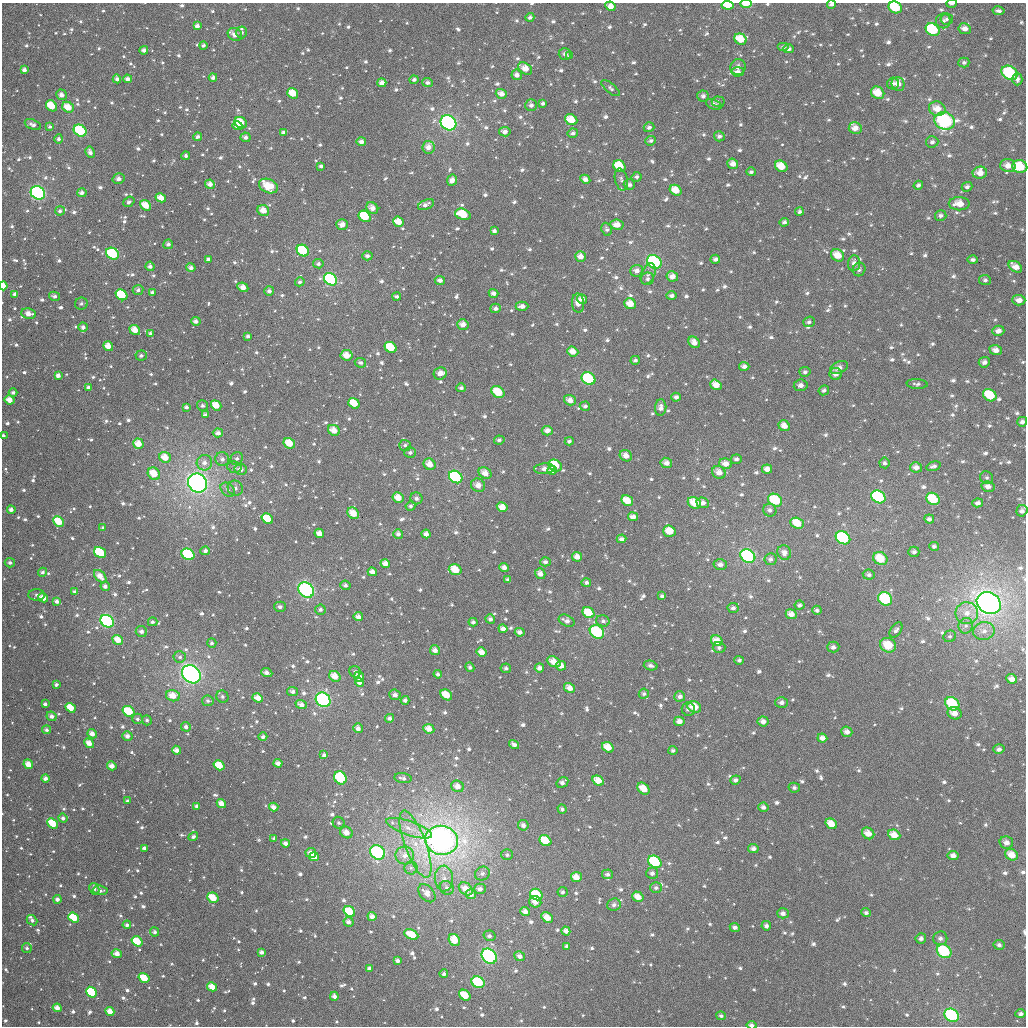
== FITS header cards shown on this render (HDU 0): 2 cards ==
NAXIS1  =                 1024
NAXIS2  =                 1024

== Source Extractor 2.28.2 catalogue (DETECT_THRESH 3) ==
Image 1024 x 1024 px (HDU 0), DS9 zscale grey, 1 PNG px = 1 image px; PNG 1028 x 1028 px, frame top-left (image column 1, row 1024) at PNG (2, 3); each listed source drawn as its Kron ellipse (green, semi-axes under 4 px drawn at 4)
Background 990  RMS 38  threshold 115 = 3 sigma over >= 5 px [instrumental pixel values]
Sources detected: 1178; of the 1178, the 500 brightest by FLUX_AUTO listed and drawn (678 fainter detections omitted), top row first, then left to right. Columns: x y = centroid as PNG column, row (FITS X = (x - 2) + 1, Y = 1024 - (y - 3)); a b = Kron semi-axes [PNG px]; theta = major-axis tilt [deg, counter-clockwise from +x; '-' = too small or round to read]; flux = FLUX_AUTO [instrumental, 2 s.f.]
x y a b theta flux
746 4 6 3 1 3.9e+04
831 4 4 3 - 9.5e+03
952 4 5 2 - 8.3e+03
728 5 6 4 -4 6.5e+04
610 6 5 4 - 2.1e+04
895 7 7 5 -26 1.0e+05
998 11 6 4 -11 7.7e+03
530 17 4 4 - 8.1e+03
947 19 6 6 - 6.7e+03
943 21 7 7 - 8.8e+03
197 26 4 4 - 1.2e+04
965 29 6 5 - 1.7e+04
933 30 7 6 - 1.8e+05
241 32 6 5 - 7.7e+03
235 34 7 6 - 2.3e+04
740 39 6 5 - 5.2e+04
203 45 4 4 - 6.8e+03
783 47 6 4 0 6.6e+03
789 49 5 4 - 9.1e+03
144 50 4 4 - 1.1e+04
565 54 6 5 - 9.8e+03
570 56 4 4 - 8.2e+03
964 63 5 5 - 7.6e+03
738 67 8 7 - 1.4e+04
525 68 8 5 -33 3.1e+04
24 70 4 4 - 1.2e+04
738 72 6 4 5 1.3e+04
1009 73 8 6 -30 1.4e+05
517 75 5 5 - 1.4e+04
213 77 4 4 - 9.2e+03
117 79 4 4 - 9.9e+03
127 79 4 4 - 1.2e+04
1017 79 6 5 - 8.8e+03
414 80 4 4 - 8.1e+03
382 83 4 4 - 1.6e+04
427 83 5 4 - 8.1e+03
893 84 6 6 - 9.7e+03
898 84 7 6 - 2.2e+04
611 88 11 5 -39 7.3e+03
293 93 6 5 - 4.8e+04
878 93 7 6 - 4.9e+04
501 94 6 4 -19 1.7e+04
61 95 5 5 - 1.3e+04
703 96 6 5 - 8.5e+03
718 102 6 5 - 6.4e+03
543 103 4 4 - 6.7e+03
714 104 8 5 -21 9.7e+03
531 105 6 6 - 1.0e+04
51 106 6 5 - 5.9e+04
68 107 6 5 - 4.1e+04
937 109 8 7 - 3.2e+04
571 120 6 5 - 4.8e+04
945 121 10 8 -17 2.9e+05
241 123 7 5 -30 5.2e+04
448 123 8 7 - 4.3e+05
33 125 8 5 -21 1.1e+04
237 126 5 4 - 1.4e+04
50 127 4 3 - 6.4e+03
649 127 5 5 - 9.0e+03
855 128 6 6 - 2.1e+04
80 131 7 5 -35 1.4e+05
284 132 4 3 - 8.0e+03
505 132 5 5 - 1.3e+04
573 133 5 4 - 8.4e+03
719 136 5 5 - 9.1e+03
198 137 4 4 - 8.0e+03
246 137 5 5 - 9.7e+03
59 139 4 4 - 8.1e+03
651 141 5 4 - 7.7e+03
361 142 5 4 - 1.3e+04
932 142 6 5 - 7.4e+03
428 147 6 6 - 1.9e+04
90 152 6 4 -62 1.2e+04
186 156 4 4 - 7.2e+03
733 164 5 5 - 1.7e+04
321 166 3 3 - 7.4e+03
619 166 6 5 - 7.3e+04
781 166 6 5 - 4.6e+04
1008 166 8 6 -11 2.5e+04
1020 167 7 6 - 7.8e+04
751 172 4 4 - 6.4e+03
980 173 7 6 - 2.6e+04
637 177 5 4 - 6.9e+03
118 179 6 5 - 1.2e+04
585 179 5 4 - 1.4e+04
452 180 6 5 - 1.6e+04
621 180 11 6 -77 9.3e+03
210 184 5 4 - 1.5e+04
629 185 6 5 - 9.9e+03
918 185 5 4 - 7.4e+03
268 186 10 7 -23 6.8e+04
967 187 5 4 - 8.3e+03
676 190 6 5 - 3.8e+04
38 193 7 6 - 3.9e+05
82 193 5 4 - 1.2e+04
161 198 5 4 - 2.9e+04
129 202 6 4 40 6.9e+03
959 204 10 6 0 3.7e+04
146 205 6 4 -38 4.1e+04
426 205 8 4 24 1.2e+04
372 208 6 5 - 1.8e+04
60 211 5 4 - 8.4e+03
263 211 6 5 - 2.9e+04
799 212 4 4 - 7.3e+03
463 214 8 5 -19 8.2e+04
941 215 6 5 - 8.9e+03
365 216 6 5 - 9.8e+04
398 222 5 5 - 3.5e+04
784 222 4 4 - 7.1e+03
342 225 5 5 - 2.0e+04
617 225 7 5 -7 2.0e+04
607 229 7 5 -68 7.3e+03
494 231 4 3 - 7.2e+03
168 244 5 4 - 8.9e+03
303 251 6 5 - 1.5e+05
112 254 7 5 -34 1.3e+05
838 255 7 6 - 4.0e+04
367 256 5 4 - 8.6e+03
580 256 6 5 - 2.1e+04
208 259 4 4 - 9.7e+03
715 259 5 4 - 1.0e+04
973 260 5 4 - 7.5e+03
654 262 8 6 -38 2.6e+05
854 263 8 6 84 1.4e+04
318 264 5 4 - 7.2e+03
150 266 5 4 - 1.0e+04
1015 267 7 5 -35 2.2e+04
191 268 5 4 - 1.1e+04
859 269 7 6 - 7.3e+03
637 271 6 6 - 1.5e+04
648 274 11 6 66 1.1e+04
672 276 6 5 - 1.9e+04
331 279 7 5 -37 3.9e+05
647 279 6 6 - 6.7e+03
440 280 5 4 - 1.2e+04
985 280 6 5 - 6.5e+03
300 282 5 4 - 6.3e+03
3 286 4 3 - 3.0e+04
243 287 6 4 -25 2.2e+04
138 290 5 5 - 7.7e+03
269 291 5 4 - 9.7e+03
152 292 4 3 - 7.8e+03
494 293 5 4 - 1.1e+04
15 294 4 4 - 1.2e+04
121 295 6 5 - 1.2e+05
54 296 5 4 - 6.9e+03
397 296 4 3 - 7.0e+03
672 296 5 4 - 8.1e+03
582 299 5 4 - 1.7e+04
1019 300 6 5 - 2.0e+04
578 303 9 6 -84 2.1e+04
81 304 6 6 - 7.4e+03
630 304 6 5 - 3.1e+04
522 306 6 4 -1 1.3e+04
496 308 5 5 - 1.1e+04
29 314 8 5 -8 2.2e+04
196 321 5 4 - 1.1e+04
809 322 6 5 - 7.1e+03
463 324 6 5 - 2.0e+04
83 327 4 4 - 9.2e+03
135 330 5 4 - 3.1e+04
998 331 6 5 - 1.5e+04
151 334 4 3 - 8.7e+03
248 336 4 3 - 7.2e+03
694 342 6 5 - 1.9e+04
108 346 5 4 - 2.5e+04
391 347 6 5 - 7.9e+04
996 350 6 5 - 1.6e+04
573 351 6 5 - 2.5e+04
347 355 6 5 - 3.2e+04
141 356 5 5 - 7.8e+03
635 360 4 4 - 6.4e+03
984 362 5 5 - 1.1e+04
360 363 6 5 - 7.5e+03
744 366 5 4 - 1.1e+04
839 368 9 6 25 1.5e+04
805 372 5 5 - 7.2e+03
440 373 6 6 - 1.7e+04
836 374 6 6 - 1.5e+04
58 375 4 4 - 1.2e+04
588 379 7 6 - 1.3e+05
917 384 10 5 -4 7.4e+03
716 385 6 5 - 2.8e+04
801 385 7 6 - 1.2e+04
88 388 4 4 - 9.7e+03
461 388 5 4 - 8.3e+03
824 390 5 4 - 7.3e+03
498 392 7 5 -36 6.2e+04
13 393 4 4 - 6.7e+03
990 395 7 5 -34 9.6e+04
676 397 5 4 - 1.0e+04
9 400 5 4 - 2.4e+04
570 400 6 5 - 1.9e+04
354 403 6 5 - 5.2e+04
216 405 5 4 - 4.1e+04
202 406 5 5 - 6.5e+03
585 406 5 4 - 8.7e+03
186 407 4 3 - 7.6e+03
661 408 8 5 84 1.5e+04
205 415 4 3 - 9.2e+03
1022 422 5 5 - 8.7e+03
784 426 6 5 - 2.1e+04
334 430 6 5 - 2.9e+04
547 431 5 5 - 1.6e+04
218 433 5 4 - 1.3e+04
3 436 3 3 - 8.4e+03
499 440 5 4 - 7.3e+03
569 441 4 4 - 6.4e+03
289 443 6 5 - 4.4e+04
138 444 5 5 - 3.4e+04
405 445 6 5 - 7.5e+03
410 453 6 5 - 7.5e+03
626 456 6 5 - 2.1e+04
165 457 6 5 - 3.7e+04
222 459 7 6 - 1.2e+04
237 459 6 6 - 7.7e+03
736 459 5 5 - 7.6e+03
204 463 8 7 - 1.5e+04
666 463 6 5 - 1.6e+04
884 463 5 5 - 6.4e+03
430 464 6 5 - 2.6e+04
726 464 6 5 - 2.2e+04
555 465 7 5 -32 7.9e+04
933 466 7 4 16 8.1e+03
234 467 7 5 -16 6.3e+03
916 467 6 5 - 1.6e+04
241 469 6 5 - 1.5e+04
544 469 10 5 4 1.6e+04
767 469 5 4 - 1.8e+04
552 470 4 4 - 1.8e+04
719 472 7 6 - 2.3e+04
485 473 7 5 -34 2.3e+04
154 474 7 5 -45 5.0e+04
456 477 7 6 - 2.6e+05
987 478 7 6 - 6.4e+03
198 483 10 9 - 9.8e+05
478 485 7 6 - 2.3e+04
988 486 6 5 - 1.4e+04
235 488 8 7 - 1.1e+04
228 490 8 6 -43 1.1e+04
878 497 7 6 - 2.7e+05
398 498 5 5 - 2.9e+04
416 498 6 6 - 8.9e+03
933 499 7 6 - 7.0e+04
775 500 7 6 - 8.4e+04
627 501 6 5 - 4.6e+04
694 503 7 5 -29 4.8e+04
703 503 6 5 - 1.6e+04
978 503 5 4 - 1.1e+04
411 506 5 4 - 6.5e+03
502 507 5 4 - 2.8e+04
11 510 4 4 - 1.0e+04
770 510 7 6 - 8.8e+03
1022 511 6 5 - 1.1e+04
353 513 6 5 - 3.7e+04
633 517 5 4 - 1.5e+04
267 519 6 5 - 6.2e+04
929 519 5 4 - 8.9e+03
59 521 6 5 - 5.9e+04
797 523 7 5 -22 5.1e+04
103 528 4 3 - 6.4e+03
669 531 6 5 - 4.2e+04
319 533 5 4 - 2.0e+04
398 534 5 5 - 1.1e+04
426 534 4 4 - 1.3e+04
843 538 8 6 -32 2.4e+05
621 539 5 4 - 9.1e+03
934 546 5 4 - 6.8e+03
205 551 5 4 - 7.7e+03
784 552 7 7 - 1.7e+04
914 552 5 5 - 7.8e+03
100 553 6 5 - 1.5e+05
188 554 7 5 -28 1.4e+05
748 556 8 6 -31 4.2e+05
577 557 5 5 - 2.1e+04
880 558 7 6 - 5.7e+04
770 559 6 6 - 9.0e+03
545 562 5 4 - 8.7e+03
10 563 5 4 - 7.9e+03
385 564 5 4 - 2.0e+04
720 564 7 5 3 1.3e+04
504 567 5 4 - 1.4e+04
455 570 6 5 - 4.9e+04
43 572 4 4 - 8.0e+03
372 572 5 4 - 1.7e+04
540 574 5 5 - 1.7e+04
869 575 6 5 - 8.5e+03
100 576 7 4 -46 2.4e+04
508 580 4 3 - 8.4e+03
586 582 5 4 - 7.8e+03
345 585 5 5 - 8.0e+03
105 586 5 4 - 1.0e+04
306 590 8 7 - 3.6e+05
75 591 4 4 - 7.1e+03
36 595 8 5 -1 8.2e+03
662 596 4 3 - 7.2e+03
43 598 5 4 - 3.1e+04
885 599 7 6 - 1.3e+05
57 601 4 4 - 1.1e+04
989 603 12 10 -31 1.6e+06
799 605 5 4 - 7.5e+03
280 607 6 5 - 9.2e+03
733 608 5 5 - 9.0e+03
320 610 5 5 - 7.3e+03
817 610 5 4 - 6.5e+03
588 613 6 5 - 5.9e+04
967 613 11 11 - 3.2e+04
791 614 5 4 - 2.0e+04
358 617 5 4 - 1.3e+04
490 619 5 4 - 9.2e+03
107 621 7 5 -38 4.8e+05
567 621 8 5 -25 1.4e+04
603 621 7 5 -16 7.1e+03
153 622 5 4 - 6.9e+03
473 622 4 4 - 7.8e+03
966 626 8 7 - 1.1e+04
503 629 4 4 - 1.5e+04
896 630 8 5 56 8.5e+03
141 631 6 5 - 1.2e+04
984 631 11 9 10 2.2e+04
520 632 5 4 - 1.2e+04
597 632 8 6 -37 1.5e+05
950 636 6 5 - 6.5e+03
118 640 6 4 -35 3.6e+04
717 641 6 5 - 3.5e+04
212 643 5 4 - 7.0e+03
888 645 8 7 - 5.5e+04
719 647 6 5 - 7.8e+03
833 647 6 5 - 1.0e+04
435 650 5 5 - 1.5e+04
481 652 5 4 - 2.1e+04
180 657 6 5 - 7.6e+03
739 660 5 4 - 7.1e+03
554 662 7 5 -24 2.7e+04
561 666 5 5 - 2.0e+04
651 666 7 4 -15 9.4e+03
470 667 5 4 - 7.2e+03
506 668 5 5 - 8.0e+03
539 668 4 4 - 1.4e+04
355 672 6 5 - 6.6e+03
267 673 6 3 -22 1.3e+04
191 674 10 8 -42 7.2e+05
438 674 4 4 - 8.3e+03
335 676 6 5 - 3.0e+04
359 677 5 5 - 2.5e+04
1011 679 5 4 - 1.6e+04
360 682 4 4 - 1.2e+04
56 685 3 3 - 7.5e+03
570 688 6 4 -32 2.1e+04
292 691 5 4 - 7.9e+03
644 694 5 5 - 6.7e+03
395 695 5 5 - 1.1e+04
446 695 6 5 - 4.8e+04
173 696 7 5 -15 3.7e+04
680 696 5 5 - 1.1e+04
222 697 6 6 - 6.6e+03
258 698 5 4 - 2.3e+04
323 700 8 7 - 3.5e+05
405 700 4 4 - 9.0e+03
208 701 6 5 - 7.1e+03
782 702 6 5 - 1.1e+04
45 704 4 3 - 6.5e+03
952 704 7 6 - 1.3e+05
301 705 6 4 -21 1.5e+04
694 707 7 5 -25 4.2e+04
71 708 5 4 - 4.3e+04
688 709 7 6 - 9.7e+03
129 711 6 5 - 7.3e+04
955 713 7 6 - 2.1e+04
52 716 5 5 - 1.1e+04
389 718 4 4 - 8.8e+03
137 719 5 5 - 7.0e+03
147 720 5 4 - 6.5e+03
679 721 5 4 - 1.6e+04
763 721 5 5 - 1.6e+04
186 727 5 4 - 9.1e+03
358 728 5 4 - 1.3e+04
429 729 5 4 - 2.2e+04
47 730 4 4 - 7.3e+03
847 732 5 5 - 1.4e+04
92 734 5 4 - 1.8e+04
127 736 5 5 - 1.4e+04
263 737 4 4 - 8.2e+03
822 738 5 4 - 1.7e+04
89 743 5 4 - 2.5e+04
514 745 5 4 - 1.0e+04
608 747 6 5 - 3.8e+04
999 749 5 5 - 9.8e+03
176 750 5 4 - 1.6e+04
673 750 4 4 - 6.7e+03
324 755 4 4 - 7.5e+03
278 763 4 4 - 1.5e+04
28 764 5 4 - 2.8e+04
219 765 6 4 -34 5.1e+04
112 766 5 4 - 1.8e+04
45 778 4 4 - 1.1e+04
340 778 7 6 - 1.4e+05
403 778 8 5 -9 9.5e+03
736 780 5 4 - 9.8e+03
598 781 6 4 -29 3.4e+04
562 782 6 5 - 1.2e+04
457 786 6 5 - 2.0e+04
794 788 5 5 - 7.5e+03
643 789 7 5 -43 4.1e+04
127 801 4 3 - 6.4e+03
221 804 5 4 - 2.1e+04
197 806 4 3 - 9.2e+03
274 807 5 4 - 1.5e+04
763 807 5 4 - 1.1e+04
562 809 5 4 - 6.7e+03
63 818 5 4 - 8.5e+03
53 823 6 4 -40 7.7e+04
339 823 6 5 - 7.0e+03
831 824 6 5 - 3.5e+04
523 825 5 5 - 1.1e+04
409 828 24 7 -19 3.8e+04
346 832 6 5 - 2.2e+04
868 833 6 5 - 2.4e+04
894 835 6 5 - 3.1e+04
193 837 5 4 - 6.4e+03
274 838 3 3 - 7.0e+03
441 840 16 14 -16 1.9e+06
545 841 6 5 - 7.4e+04
1006 842 7 6 - 1.4e+04
285 843 4 4 - 1.2e+04
415 844 35 10 -70 9.2e+04
144 848 4 3 - 9.0e+03
753 848 5 4 - 1.2e+04
378 852 8 6 -43 2.5e+05
311 853 5 5 - 1.7e+04
405 855 9 9 - 2.5e+04
507 855 5 5 - 6.4e+03
953 855 5 4 - 1.3e+04
1012 855 7 5 -29 3.3e+04
314 857 5 4 - 3.9e+04
655 862 7 5 -39 1.9e+05
411 868 6 6 - 8.7e+03
482 873 8 6 28 9.4e+03
652 873 6 6 - 1.1e+04
608 874 5 5 - 8.7e+03
576 877 5 5 - 2.9e+04
444 879 13 9 -88 2.4e+04
447 888 7 6 - 1.1e+04
656 888 6 5 - 7.6e+03
94 889 6 5 - 7.4e+03
466 889 8 5 -37 3.0e+04
480 889 6 5 - 1.1e+04
100 890 7 5 -5 1.0e+04
563 892 5 5 - 7.2e+03
427 893 10 7 -49 2.1e+04
471 894 5 5 - 1.4e+04
536 895 6 5 - 8.6e+04
638 897 6 5 - 2.8e+04
213 898 6 5 - 5.3e+04
57 899 4 4 - 1.0e+04
535 902 6 5 - 2.0e+04
614 905 7 6 - 1.1e+04
525 911 5 4 - 1.3e+04
349 912 6 5 - 7.8e+04
783 913 6 5 - 1.1e+04
866 913 5 4 - 6.8e+03
372 916 5 4 - 1.5e+04
74 918 6 4 -37 8.6e+04
547 918 6 4 -33 3.0e+04
32 920 6 4 -40 6.6e+03
348 922 5 4 - 1.2e+04
127 925 4 3 - 7.5e+03
766 926 5 4 - 9.4e+03
735 927 5 4 - 1.0e+04
566 931 4 4 - 1.4e+04
155 932 5 4 - 7.8e+03
411 935 7 4 -27 5.0e+04
489 936 6 5 - 7.8e+03
921 938 5 5 - 7.6e+03
940 938 7 7 - 1.0e+04
454 940 6 5 - 4.6e+04
137 941 6 4 -36 6.6e+04
999 945 5 5 - 8.1e+03
567 946 4 3 - 6.6e+03
27 948 5 5 - 6.5e+03
944 951 8 6 -34 1.7e+05
261 952 4 4 - 9.6e+03
117 954 5 4 - 1.8e+04
489 956 8 6 -44 3.1e+05
520 956 5 5 - 1.4e+04
397 961 4 3 - 9.4e+03
369 968 4 3 - 8.1e+03
444 974 4 4 - 8.0e+03
144 978 6 4 -33 6.1e+04
478 982 7 5 -28 1.6e+05
212 987 5 4 - 3.2e+04
92 992 6 4 -41 1.6e+05
465 995 6 5 - 5.6e+04
334 996 4 4 - 1.1e+04
57 1008 4 4 - 2.0e+04
110 1011 5 4 - 2.6e+04
1021 1014 5 4 - 8.4e+03
952 1015 8 6 -32 2.9e+05
721 1016 4 4 - 6.5e+03
751 1025 5 3 - 1.0e+04
At the frame edge (FLAGS 8, measured only in part): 10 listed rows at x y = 746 4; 831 4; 952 4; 728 5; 610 6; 895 7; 3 286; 3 436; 989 603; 751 1025
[678 fainter detections neither listed nor drawn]

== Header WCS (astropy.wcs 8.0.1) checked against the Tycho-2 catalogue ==
Header WCS as astropy/WCSLIB reads it (applying the file's SIP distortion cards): RA---TAN-SIP/DEC--TAN-SIP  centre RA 22:24:12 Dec +69:59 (336.05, +69.98 deg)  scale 8.66 arcsec/px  FOV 147.9' x 147.9'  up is +178 deg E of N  parity flipped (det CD > 0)
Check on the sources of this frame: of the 60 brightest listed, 59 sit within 12.7 arcsec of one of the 180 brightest Tycho-2 stars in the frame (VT <= 10.94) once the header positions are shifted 5.33 arcsec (4.34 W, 3.09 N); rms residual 4.22 arcsec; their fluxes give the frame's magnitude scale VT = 21.55 - 2.5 log10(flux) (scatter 0.39 mag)
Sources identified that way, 362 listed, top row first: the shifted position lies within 12.7 arcsec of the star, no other Tycho-2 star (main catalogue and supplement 1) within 25.4 arcsec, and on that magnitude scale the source's flux lands within +1.5 / -3 mag of the star's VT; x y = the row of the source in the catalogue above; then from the Tycho-2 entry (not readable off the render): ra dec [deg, ICRS J2000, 3 dp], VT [Tycho-2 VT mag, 2 dp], TYC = Tycho-2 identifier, HIP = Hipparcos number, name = IAU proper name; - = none
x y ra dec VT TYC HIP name
831 4 334.032 +68.721 11.98 4463-677-1 - -
728 5 334.718 +68.737 10.60 4463-1259-1 - -
610 6 335.495 +68.752 10.16 4463-937-1 - -
895 7 333.607 +68.720 9.15 4463-553-1 - -
998 11 332.920 +68.709 12.91 4463-1793-1 - -
530 17 336.029 +68.784 11.88 4476-365-1 - -
947 19 333.262 +68.737 12.19 4463-743-1 - -
197 26 338.243 +68.813 11.08 4476-400-1 - -
965 29 333.140 +68.759 11.58 4463-651-1 - -
933 30 333.349 +68.767 9.00 4463-609-1 - -
241 32 337.948 +68.829 11.76 4476-646-1 - -
235 34 337.991 +68.834 10.67 4476-477-1 - -
740 39 334.621 +68.818 10.44 4463-1603-1 - -
203 45 338.202 +68.860 11.90 4476-958-1 - -
789 49 334.299 +68.834 11.52 4463-447-1 - -
570 56 335.756 +68.874 11.51 4463-477-1 - -
964 63 333.127 +68.839 11.36 4463-1479-1 - -
738 67 334.629 +68.884 11.86 4463-1093-1 - -
525 68 336.049 +68.908 10.78 4476-640-1 - -
738 72 334.631 +68.896 11.24 4463-927-1 - -
1009 73 332.817 +68.856 8.16 4463-475-1 109534 -
517 75 336.106 +68.924 12.05 4476-152-1 - -
213 77 338.138 +68.937 11.96 4476-683-1 - -
117 79 338.782 +68.938 11.34 4476-496-1 - -
127 79 338.712 +68.938 11.27 4476-556-1 - -
414 80 336.794 +68.940 12.03 4476-1442-1 - -
382 83 337.009 +68.949 10.86 4476-621-1 - -
898 84 333.555 +68.902 10.69 4463-211-1 - -
293 93 337.604 +68.976 9.98 4476-445-1 - -
878 93 333.685 +68.927 9.57 4463-729-1 - -
501 94 336.205 +68.971 11.56 4476-1356-1 - -
61 95 339.156 +68.974 11.20 4476-582-1 - -
718 102 334.751 +68.969 12.14 4463-1203-1 - -
531 105 336.005 +68.996 11.81 4476-706-1 - -
51 106 339.223 +69.000 10.33 4476-453-1 - -
68 107 339.111 +69.004 9.84 4476-449-1 - -
937 109 333.281 +68.955 10.77 4463-703-1 - -
571 120 335.731 +69.028 10.10 4463-365-1 - -
945 121 333.225 +68.983 7.41 4463-509-1 109661 -
241 123 337.955 +69.046 10.23 4476-284-1 - -
448 123 336.555 +69.044 7.14 4476-822-1 110749 -
33 125 339.348 +69.044 12.51 4476-687-1 - -
237 126 337.979 +69.054 11.69 4476-1026-1 - -
50 127 339.240 +69.049 11.70 4476-218-1 - -
649 127 335.207 +69.039 11.51 4463-107-1 - -
855 128 333.823 +69.015 10.31 4463-285-1 - -
80 131 339.035 +69.061 8.44 4476-108-1 111569 -
505 132 336.176 +69.061 11.41 4476-70-1 - -
573 133 335.720 +69.060 11.53 4463-465-1 - -
719 136 334.733 +69.053 11.46 4463-31-1 - -
198 137 338.245 +69.079 11.97 4476-530-1 - -
246 137 337.922 +69.081 11.20 4476-975-1 - -
59 139 339.183 +69.079 12.12 4476-408-1 - -
651 141 335.194 +69.070 11.48 4463-349-1 - -
361 142 337.142 +69.091 10.86 4476-800-1 - -
428 147 336.688 +69.103 10.61 4476-624-1 - -
186 156 338.327 +69.125 11.79 4476-200-1 - -
733 164 334.632 +69.118 11.36 4463-79-1 - -
619 166 335.396 +69.136 9.72 4463-561-1 - -
781 166 334.303 +69.118 10.28 4463-661-1 - -
1008 166 332.780 +69.079 11.18 4463-343-1 - -
1020 167 332.695 +69.079 9.06 4463-359-1 - -
751 172 334.507 +69.134 11.83 4463-787-1 - -
980 173 332.962 +69.101 10.52 4463-459-1 - -
637 177 335.278 +69.158 12.52 4463-423-1 - -
585 179 335.624 +69.170 11.58 4463-1043-1 - -
210 184 338.164 +69.194 11.52 4476-790-1 - -
629 185 335.322 +69.178 11.16 4463-969-1 - -
918 185 333.372 +69.141 11.37 4463-43-1 - -
268 186 337.773 +69.200 9.48 4476-262-1 111146 -
676 190 335.007 +69.188 9.77 4463-1409-1 - -
38 193 339.330 +69.209 7.35 4476-387-1 111670 -
82 193 339.035 +69.210 10.88 4476-627-1 - -
161 198 338.498 +69.226 10.75 4476-266-1 - -
959 204 333.081 +69.179 10.36 4463-67-1 - -
146 205 338.599 +69.243 9.96 4476-494-1 - -
372 208 337.062 +69.251 10.84 4476-94-1 - -
263 211 337.802 +69.258 10.21 4476-507-1 - -
799 212 334.164 +69.224 11.47 4463-1359-1 - -
463 214 336.443 +69.263 10.69 4476-917-1 - -
941 215 333.206 +69.210 11.11 4463-1531-1 - -
365 216 337.113 +69.271 10.41 4476-330-1 - -
398 222 336.884 +69.283 11.07 4476-692-1 - -
342 225 337.267 +69.291 11.16 4476-885-1 - -
607 229 335.466 +69.289 11.48 4463-5-1 - -
168 244 338.453 +69.337 11.23 4476-12-1 - -
303 251 337.532 +69.355 8.84 4476-610-1 - -
112 254 338.831 +69.359 8.51 4476-749-1 - -
838 255 333.886 +69.324 10.01 4463-103-1 - -
580 256 335.637 +69.356 10.59 4463-519-1 - -
208 259 338.182 +69.374 11.23 4476-482-1 - -
715 259 334.718 +69.349 11.14 4463-545-1 - -
973 260 332.965 +69.311 12.13 4463-799-1 - -
654 262 335.133 +69.363 7.74 4463-605-1 110307 -
854 263 333.772 +69.340 11.17 4463-173-1 - -
150 266 338.580 +69.390 11.39 4480-31-1 - -
1015 267 332.670 +69.320 11.14 4463-469-1 - -
191 268 338.300 +69.394 10.95 4480-136-1 - -
859 269 333.734 +69.355 11.96 4463-397-1 - -
637 271 335.251 +69.385 11.34 4467-79-1 - -
672 276 335.005 +69.395 10.62 4467-53-1 - -
331 279 337.341 +69.423 8.04 4480-33-1 - -
440 280 336.595 +69.422 11.82 4480-62-1 - -
985 280 332.873 +69.357 11.81 4463-117-1 - -
3 286 339.588 +69.429 10.02 4480-35-1 - -
243 287 337.944 +69.443 10.85 4480-28-1 - -
138 290 338.663 +69.447 11.78 4480-42-1 - -
269 291 337.764 +69.451 11.27 4480-216-1 - -
494 293 336.225 +69.451 11.83 4480-316-1 - -
15 294 339.508 +69.450 11.13 4480-13-1 - -
121 295 338.775 +69.458 9.49 4480-56-1 - -
397 296 336.889 +69.462 11.85 4480-119-1 - -
582 299 335.620 +69.457 11.30 4467-219-1 - -
1019 300 332.629 +69.399 10.53 4467-290-1 - -
81 304 339.055 +69.476 12.24 4480-197-1 - -
522 306 336.026 +69.480 11.37 4480-86-1 - -
496 308 336.209 +69.487 10.92 4480-24-1 - -
29 314 339.420 +69.498 10.59 4480-211-1 - -
463 324 336.428 +69.527 10.75 4480-387-1 - -
83 327 339.046 +69.533 11.98 4480-393-1 - -
135 330 338.688 +69.543 11.53 4480-289-1 - -
998 331 332.755 +69.477 10.69 4467-228-1 - -
151 334 338.580 +69.552 12.09 4480-275-1 - -
694 342 334.834 +69.552 11.34 4467-348-1 - -
108 346 338.874 +69.581 11.43 4480-251-1 - -
391 347 336.925 +69.586 9.64 4480-314-1 - -
996 350 332.761 +69.523 11.81 4467-3-1 - -
573 351 335.668 +69.585 10.34 4467-297-1 - -
347 355 337.230 +69.606 10.70 4480-209-1 - -
141 356 338.649 +69.604 11.46 4480-49-1 - -
635 360 335.237 +69.600 11.96 4467-237-1 - -
984 362 332.832 +69.554 11.34 4467-7-1 - -
360 363 337.132 +69.623 11.69 4480-120-1 - -
744 366 334.483 +69.603 11.40 4467-188-1 - -
839 368 333.827 +69.592 11.55 4467-345-1 - -
805 372 334.063 +69.608 11.64 4467-98-1 - -
836 374 333.849 +69.608 10.59 4467-208-1 - -
588 379 335.553 +69.650 8.23 4467-239-1 - -
716 385 334.670 +69.651 11.40 4467-304-1 - -
88 388 339.018 +69.679 11.19 4480-392-1 - -
461 388 336.435 +69.679 11.30 4480-364-1 - -
824 390 333.925 +69.649 11.42 4467-324-1 - -
498 392 336.177 +69.688 9.07 4480-357-1 - -
990 395 332.774 +69.633 9.19 4467-63-1 - -
676 397 334.943 +69.684 11.05 4467-320-1 - -
9 400 339.566 +69.705 10.92 4480-224-1 - -
570 400 335.677 +69.703 11.58 4467-132-1 - -
354 403 337.174 +69.721 10.53 4480-377-1 - -
216 405 338.132 +69.727 10.51 4480-278-1 - -
585 406 335.573 +69.715 11.17 4467-249-1 - -
186 407 338.341 +69.729 11.81 4480-19-1 - -
661 408 335.048 +69.713 11.20 4467-11-1 - -
784 426 334.182 +69.741 10.88 4467-349-1 - -
334 430 337.315 +69.786 10.29 4480-227-1 - -
547 431 335.828 +69.777 11.19 4467-54-1 - -
218 433 338.121 +69.792 11.10 4480-174-1 - -
3 436 339.620 +69.789 11.38 4480-4-1 - -
499 440 336.163 +69.803 12.19 4480-27-1 - -
569 441 335.674 +69.801 12.47 4467-76-1 - -
289 443 337.623 +69.818 9.81 4480-132-1 - -
138 444 338.677 +69.817 10.22 4480-78-1 - -
626 456 335.273 +69.831 10.16 4467-269-1 - -
165 457 338.492 +69.850 11.24 4480-398-1 - -
666 463 334.991 +69.844 10.71 4467-17-1 - -
430 464 336.642 +69.865 10.80 4480-154-1 - -
726 464 334.576 +69.839 10.19 4467-262-1 - -
555 465 335.766 +69.860 9.57 4467-202-1 - -
933 466 333.121 +69.812 11.76 4467-305-1 - -
916 467 333.248 +69.819 10.49 4467-96-1 - -
552 470 335.785 +69.872 10.55 4467-116-1 - -
719 472 334.616 +69.861 10.88 4467-257-1 - -
485 473 336.254 +69.884 10.29 4480-117-1 - -
154 474 338.569 +69.889 10.27 4480-122-1 - -
456 477 336.458 +69.895 8.07 4480-305-1 110711 -
987 478 332.751 +69.830 12.03 4467-1066-1 - -
198 483 338.262 +69.914 6.06 4480-1545-1 111314 -
478 485 336.300 +69.914 10.98 4480-413-1 - -
988 486 332.738 +69.852 11.53 4467-1052-1 - -
235 488 338.004 +69.926 11.99 4480-1480-1 - -
878 497 333.493 +69.898 8.03 4467-1129-1 109764 -
398 498 336.860 +69.946 10.73 4480-1158-1 - -
416 498 336.734 +69.947 11.81 4480-1241-1 - -
933 499 333.111 +69.893 8.81 4467-1116-1 - -
775 500 334.214 +69.921 8.57 4467-914-1 110005 -
627 501 335.251 +69.940 10.14 4467-994-1 - -
694 503 334.780 +69.937 9.37 4467-931-1 - -
703 503 334.724 +69.936 10.96 4467-559-1 - -
978 503 332.801 +69.893 11.33 4467-481-1 - -
411 506 336.774 +69.966 12.27 4480-1244-1 - -
502 507 336.128 +69.965 10.48 4480-1542-1 - -
11 510 339.579 +69.968 12.01 4480-1471-1 - -
1022 511 332.487 +69.903 11.02 4467-638-1 - -
353 513 337.174 +69.986 9.62 4480-1472-1 - -
633 517 335.208 +69.977 11.31 4467-1125-1 - -
267 519 337.777 +70.000 10.13 4480-1271-1 - -
929 519 333.131 +69.940 11.17 4467-952-1 - -
59 521 339.247 +70.000 9.33 4480-1163-1 - -
797 523 334.051 +69.973 10.35 4467-645-1 - -
103 528 338.938 +70.017 12.17 4480-1110-1 - -
669 531 334.946 +70.009 10.24 4467-1159-1 - -
319 533 337.412 +70.035 11.74 4480-1145-1 - -
398 534 336.858 +70.034 11.33 4480-1346-1 - -
843 538 333.721 +70.001 8.04 4467-461-1 - -
934 546 333.079 +70.006 11.61 4467-682-1 - -
784 552 334.130 +70.044 11.44 4467-836-1 - -
100 553 338.958 +70.077 9.30 4480-1227-1 - -
188 554 338.337 +70.085 8.38 4480-1086-1 - -
748 556 334.384 +70.059 7.50 4467-800-1 110062 -
577 557 335.591 +70.078 10.48 4467-734-1 - -
880 558 333.451 +70.045 9.14 4467-639-1 - -
770 559 334.225 +70.063 11.45 4467-527-1 - -
385 564 336.944 +70.106 11.95 4480-1387-1 - -
720 564 334.578 +70.082 11.85 4467-662-1 - -
504 567 336.104 +70.110 11.42 4480-1364-1 - -
455 570 336.445 +70.118 9.59 4480-1282-1 - -
372 572 337.035 +70.126 10.97 4480-1148-1 - -
540 574 335.847 +70.122 11.41 4467-362-1 - -
869 575 333.525 +70.085 11.45 4467-835-1 - -
100 576 338.966 +70.133 10.48 4480-1283-1 - -
508 580 336.075 +70.139 11.34 4480-1519-1 - -
586 582 335.520 +70.139 11.49 4467-1063-1 - -
345 585 337.226 +70.159 11.92 4480-1033-1 - -
105 586 338.928 +70.158 12.10 4480-863-1 - -
306 590 337.501 +70.171 7.14 4480-1333-1 111064 -
662 596 334.980 +70.164 11.41 4467-897-1 - -
43 598 339.370 +70.183 10.66 4480-1071-1 - -
885 599 333.396 +70.141 8.17 4467-574-1 109724 -
57 601 339.275 +70.191 11.21 4480-1308-1 - -
799 605 334.002 +70.169 11.49 4467-695-1 - -
733 608 334.471 +70.185 11.97 4467-1157-1 - -
320 610 337.404 +70.218 11.87 4480-977-1 - -
588 613 335.494 +70.212 9.82 4467-1149-1 - -
967 613 332.815 +70.160 11.78 4467-1108-1 - -
791 614 334.056 +70.192 10.89 4467-861-1 - -
358 617 337.132 +70.234 10.92 4480-1523-1 - -
490 619 336.192 +70.234 11.85 4480-1050-1 - -
107 621 338.918 +70.243 7.39 4480-567-1 111521 -
567 621 335.646 +70.233 11.30 4467-958-1 - -
153 622 338.598 +70.246 11.61 4480-1170-1 - -
473 622 336.317 +70.243 12.36 4480-1261-1 - -
503 629 336.100 +70.257 11.34 4480-703-1 - -
896 630 333.311 +70.215 12.04 4467-677-1 - -
520 632 335.982 +70.264 11.33 4467-704-1 - -
597 632 335.429 +70.258 8.04 4467-700-1 110399 -
118 640 338.846 +70.288 10.11 4480-467-1 - -
717 641 334.572 +70.266 10.32 4467-953-1 - -
212 643 338.178 +70.298 11.43 4480-1059-1 - -
888 645 333.352 +70.251 9.30 4467-434-1 - -
719 647 334.557 +70.281 12.19 4467-865-1 - -
435 650 336.582 +70.312 10.85 4480-837-1 - -
481 652 336.248 +70.315 10.32 4480-1097-1 - -
561 666 335.679 +70.342 10.20 4467-940-1 - -
470 667 336.331 +70.352 11.74 4480-535-1 - -
506 668 336.074 +70.352 11.34 4480-435-1 - -
539 668 335.834 +70.349 10.95 4467-509-1 - -
438 674 336.560 +70.370 11.41 4480-1253-1 - -
335 676 337.295 +70.379 10.12 4480-549-1 - -
360 682 337.120 +70.392 11.13 4480-1224-1 - -
56 685 339.293 +70.392 11.80 4480-887-1 - -
570 688 335.610 +70.395 10.44 4467-946-1 - -
644 694 335.079 +70.401 11.59 4467-731-1 - -
173 696 338.456 +70.424 10.47 4480-731-1 - -
680 696 334.820 +70.404 11.01 4467-721-1 - -
258 698 337.847 +70.431 10.14 4480-1087-1 - -
323 700 337.377 +70.436 7.30 4480-1390-1 111018 -
405 700 336.791 +70.434 11.21 4480-561-1 - -
208 701 338.209 +70.437 12.10 4480-841-1 - -
952 704 332.863 +70.381 8.32 4467-1041-1 - -
694 707 334.711 +70.428 9.45 4467-772-1 - -
71 708 339.193 +70.448 10.27 4480-521-1 - -
688 709 334.755 +70.433 11.65 4467-1062-1 - -
129 711 338.777 +70.460 8.93 4480-553-1 - -
955 713 332.844 +70.403 10.74 4467-1013-1 - -
52 716 339.334 +70.468 11.83 4480-1243-1 - -
389 718 336.901 +70.478 11.67 4480-919-1 - -
679 721 334.813 +70.464 12.20 4467-613-1 - -
763 721 334.213 +70.454 11.49 4467-717-1 - -
186 727 338.369 +70.499 12.17 4480-961-1 - -
358 728 337.126 +70.503 12.24 4480-953-1 - -
429 729 336.615 +70.502 10.36 4480-1171-1 - -
47 730 339.372 +70.500 12.22 4480-1494-1 - -
847 732 333.605 +70.466 11.27 4467-752-1 - -
92 734 339.043 +70.512 11.15 4480-1312-1 - -
127 736 338.791 +70.519 11.15 4480-403-1 - -
263 737 337.814 +70.524 11.19 4480-1044-1 - -
822 738 333.779 +70.484 10.62 4467-428-1 - -
89 743 339.066 +70.535 10.79 4480-965-1 - -
514 745 335.997 +70.535 11.80 4467-1059-1 - -
608 747 335.321 +70.535 9.99 4467-452-1 - -
999 749 332.505 +70.480 11.10 4467-818-1 - -
176 750 338.437 +70.555 11.35 4480-917-1 - -
278 763 337.703 +70.588 10.82 4480-1383-1 - -
28 764 339.510 +70.582 11.18 4480-1457-1 - -
219 765 338.129 +70.593 9.70 4480-417-1 - -
112 766 338.908 +70.590 11.13 4480-1444-1 - -
45 778 339.391 +70.617 11.10 4480-993-1 - -
340 778 337.251 +70.625 8.54 4480-1123-1 - -
736 780 334.386 +70.598 11.35 4467-681-1 - -
598 781 335.381 +70.615 10.56 4467-680-1 - -
457 786 336.400 +70.640 11.06 4480-1388-1 - -
794 788 333.961 +70.608 11.46 4467-872-1 - -
221 804 338.115 +70.685 10.79 4480-647-1 - -
197 806 338.295 +70.690 11.39 4480-541-1 - -
274 807 337.736 +70.693 10.88 4480-881-1 - -
763 807 334.175 +70.660 11.16 4467-413-1 - -
53 823 339.344 +70.726 9.51 4480-867-1 - -
831 824 333.673 +70.690 10.31 4467-754-1 - -
346 832 337.203 +70.754 11.36 4480-1442-1 - -
868 833 333.400 +70.707 11.41 4467-476-1 - -
894 835 333.211 +70.705 10.19 4467-824-1 - -
441 840 336.503 +70.771 5.61 4480-1543-1 110725 -
545 841 335.748 +70.765 9.79 4467-778-1 - -
285 843 337.650 +70.781 10.95 4480-461-1 - -
753 848 334.230 +70.760 11.16 4467-615-1 - -
378 852 336.972 +70.802 7.71 4480-907-1 110885 -
311 853 337.466 +70.802 11.39 4480-1106-1 - -
953 855 332.771 +70.744 10.83 4467-703-1 - -
1012 855 332.345 +70.731 9.59 4467-942-1 - -
314 857 337.440 +70.813 10.34 4480-1297-1 - -
655 862 334.941 +70.805 8.50 4467-732-1 - -
652 873 334.959 +70.832 11.20 4467-901-1 - -
576 877 335.515 +70.849 10.93 4467-604-1 - -
656 888 334.929 +70.866 11.47 4467-392-1 - -
466 889 336.322 +70.885 10.93 4480-968-1 - -
100 890 339.013 +70.890 11.96 4480-932-1 - -
563 892 335.611 +70.886 11.96 4467-646-1 - -
427 893 336.606 +70.900 11.87 4480-934-1 - -
471 894 336.286 +70.898 11.43 4480-956-1 - -
536 895 335.802 +70.895 9.30 4467-1145-1 - -
638 897 335.056 +70.891 10.52 4467-655-1 - -
213 898 338.181 +70.912 9.51 4480-836-1 - -
57 899 339.328 +70.908 11.55 4480-830-1 - -
614 905 335.232 +70.911 11.61 4467-962-1 - -
349 912 337.175 +70.945 9.54 4480-746-1 - -
372 916 337.010 +70.955 10.95 4480-752-1 - -
74 918 339.207 +70.954 9.83 4480-660-1 - -
547 918 335.715 +70.949 10.29 4467-498-1 - -
348 922 337.183 +70.969 11.49 4480-708-1 - -
735 927 334.333 +70.952 11.06 4467-1003-1 - -
566 931 335.577 +70.980 10.85 4467-669-1 - -
155 932 338.614 +70.992 12.14 4480-850-1 - -
454 940 336.396 +71.009 9.86 4480-816-1 - -
137 941 338.743 +71.014 10.06 4480-762-1 - -
999 945 332.381 +70.949 11.10 4467-1141-1 - -
567 946 335.570 +71.015 11.37 4467-757-1 - -
27 948 339.563 +71.024 12.40 4480-950-1 - -
944 951 332.778 +70.976 7.93 4467-805-1 109517 -
489 956 336.137 +71.047 7.45 4480-604-1 110610 -
520 956 335.912 +71.044 11.11 4467-583-1 - -
369 968 337.026 +71.080 11.60 4480-724-1 - -
144 978 338.696 +71.102 10.01 4480-812-1 - -
478 982 336.213 +71.109 8.62 4480-662-1 - -
212 987 338.194 +71.126 9.84 4480-612-1 - -
92 992 339.088 +71.134 9.11 4480-534-1 111585 -
465 995 336.311 +71.141 11.08 4480-438-1 - -
334 996 337.284 +71.148 11.77 4480-412-1 - -
57 1008 339.348 +71.169 11.00 4480-936-1 - -
110 1011 338.957 +71.181 10.40 4480-632-1 - -
1021 1014 332.177 +71.108 11.06 4467-992-1 - -
952 1015 332.683 +71.128 7.55 4467-990-1 109479 -
721 1016 334.401 +71.166 11.97 4467-458-1 - -
751 1025 334.167 +71.185 11.03 4467-722-1 - -